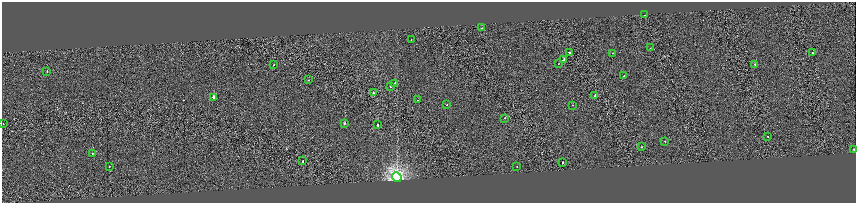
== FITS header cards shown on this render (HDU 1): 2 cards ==
NAXIS1  =                 1708
NAXIS2  =                  402

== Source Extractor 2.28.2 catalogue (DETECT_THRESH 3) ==
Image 1708 x 402 px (HDU 1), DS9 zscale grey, zoomed out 1/2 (1 PNG px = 2 x 2 image px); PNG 858 x 205 px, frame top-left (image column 1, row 402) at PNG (2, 2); each listed source drawn as its Kron ellipse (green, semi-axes under 4 px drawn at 4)
Background 0.0315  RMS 0.7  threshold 2.1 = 3 sigma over >= 5 px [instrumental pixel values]
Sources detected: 40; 4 cannot appear on this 1/2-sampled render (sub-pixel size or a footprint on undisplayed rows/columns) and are neither listed nor drawn; the other 36 listed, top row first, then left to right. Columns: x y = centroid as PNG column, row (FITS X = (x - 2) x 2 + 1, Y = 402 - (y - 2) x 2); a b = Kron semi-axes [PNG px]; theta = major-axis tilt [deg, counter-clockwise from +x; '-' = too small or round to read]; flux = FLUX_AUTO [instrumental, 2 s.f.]
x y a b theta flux
645 15 2 1 - 180
482 28 2 1 - 140
411 40 2 2 - 230
650 48 2 1 - 300
569 52 2 2 - 1800
612 53 2 1 - 260
812 53 2 1 - 810
564 59 4 2 - 2500
558 64 2 1 - 500
274 65 2 2 - 450
755 65 2 1 - 300
47 72 2 2 - 190
624 76 3 2 - 1600
308 80 2 1 - 260
395 83 2 2 - 530
390 87 2 2 - 450
373 93 2 2 - 340
595 95 2 1 - 630
214 97 2 2 - 13000
417 100 2 1 - 230
447 104 2 1 - 270
573 105 2 1 - 440
505 118 2 2 - 380
345 123 2 1 - 2700
3 124 2 1 - 270
378 125 2 2 - 2700
768 136 2 2 - 770
665 141 2 2 - 280
641 147 2 2 - 540
854 149 2 2 - 870
92 153 2 2 - 600
303 161 2 1 - 830
563 163 2 1 - 540
517 166 2 2 - 280
109 167 2 1 - 200
397 177 5 4 - 43000
At the frame edge (FLAGS 8, measured only in part): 1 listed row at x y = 3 124
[4 sub-pixel or undisplayed-footprint detections neither listed nor drawn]